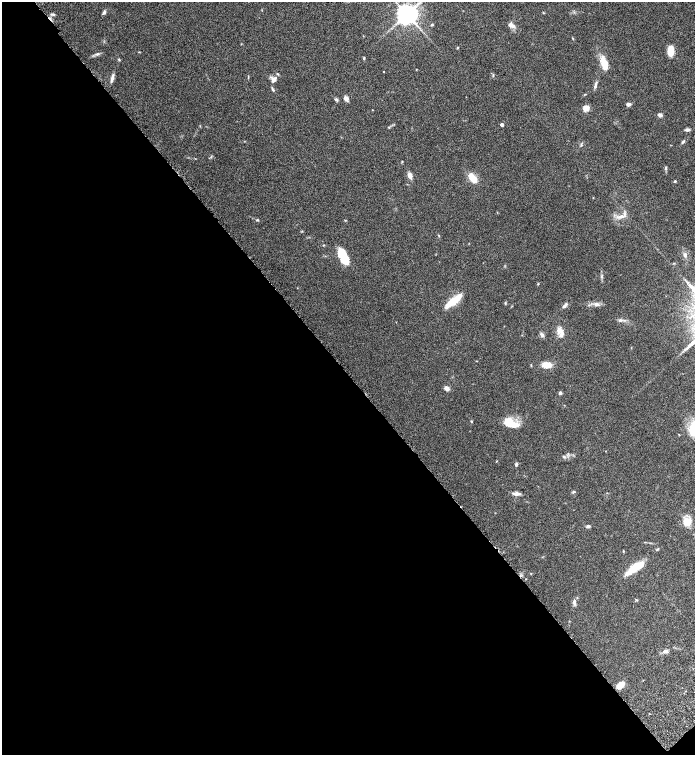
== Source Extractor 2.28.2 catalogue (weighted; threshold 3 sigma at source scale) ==
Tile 14 of 4 x 4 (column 2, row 4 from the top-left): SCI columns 1647-3031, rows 103-1607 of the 6200 x 6220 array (HDU 1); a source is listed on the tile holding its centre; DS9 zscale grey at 2 x 2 block average (1 PNG px = mean of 2 x 2 image px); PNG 697 x 757 px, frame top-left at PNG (2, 2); no overlay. Shown black and unused: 51% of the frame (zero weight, under 6 of 12 exposures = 6% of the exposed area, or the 3 px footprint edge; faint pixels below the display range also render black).
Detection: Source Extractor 2.28.2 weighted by HDU 2 'WHT'; one run over the whole footprint, this tile lists its part. Background 0.0762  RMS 0.0039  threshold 0.016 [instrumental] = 3 sigma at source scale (4.09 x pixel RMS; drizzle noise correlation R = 1.36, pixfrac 0.8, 0.05/0.05 arcsec/px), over >= 5 px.
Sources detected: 69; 4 inside a brighter listed object's ellipse — not listed separately; the other 65 listed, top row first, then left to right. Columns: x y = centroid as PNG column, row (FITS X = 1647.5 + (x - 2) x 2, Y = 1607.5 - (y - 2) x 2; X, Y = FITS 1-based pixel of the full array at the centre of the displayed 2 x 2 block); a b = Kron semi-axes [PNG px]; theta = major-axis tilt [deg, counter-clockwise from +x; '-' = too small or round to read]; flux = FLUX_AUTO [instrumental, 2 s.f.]
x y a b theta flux
104 12 6 3 58 1.8
543 13 3 2 - 0.5
53 14 6 3 -9 1.3
407 14 5 5 - 710
432 25 4 3 - 0.76
512 26 8 5 -47 3.6
573 39 5 2 - 0.49
457 48 3 3 - 0.63
670 51 11 6 -88 8.5
97 54 6 3 20 1.6
364 58 4 2 - 0.71
119 60 4 3 - 0.67
604 63 14 6 -74 14
112 78 11 4 75 2.7
274 79 8 7 - 3.8
595 86 5 3 - 1.6
273 89 5 3 - 1
585 94 5 2 - 0.65
346 98 6 4 -53 2.8
336 99 5 3 - 1.3
628 104 4 3 - 2.6
586 108 3 3 - 23
660 115 5 4 - 2.3
502 124 2 2 - 3
389 127 3 2 - 0.48
687 130 6 3 4 1.9
683 142 5 3 - 1.2
402 161 3 2 - 0.47
666 168 5 3 - 1
410 175 7 5 -67 3.9
473 178 13 6 -53 9.2
675 181 3 3 - 0.88
620 216 13 4 8 4.5
258 220 4 3 - 0.77
439 235 3 2 - 0.58
685 255 6 5 - 2.2
344 257 16 7 -66 21
601 277 4 2 - 0.81
538 284 3 3 - 0.58
453 301 22 6 38 17
505 303 4 3 - 0.76
597 304 7 4 -7 2.8
565 305 8 3 53 2.1
620 320 6 4 2 1.8
560 330 12 8 -54 5.8
542 335 5 4 - 2
546 365 8 5 -4 10
446 388 5 4 - 3.3
560 393 2 2 - 3.3
471 421 3 2 - 0.67
510 423 16 10 -29 14
564 457 5 3 - 1.1
516 464 4 3 - 1.7
573 492 4 3 - 1.1
516 494 12 4 -4 3.1
688 521 11 9 -39 7.9
588 526 4 3 - 1.6
657 549 4 3 - 0.75
623 551 3 2 - 0.61
634 568 23 7 34 16
531 574 3 2 - 0.37
526 579 2 2 - 0.31
574 602 7 4 -79 2.4
665 651 5 4 - 2.1
620 685 8 4 40 9.5
Diffuse or blended objects may show on this block-average render without a row.